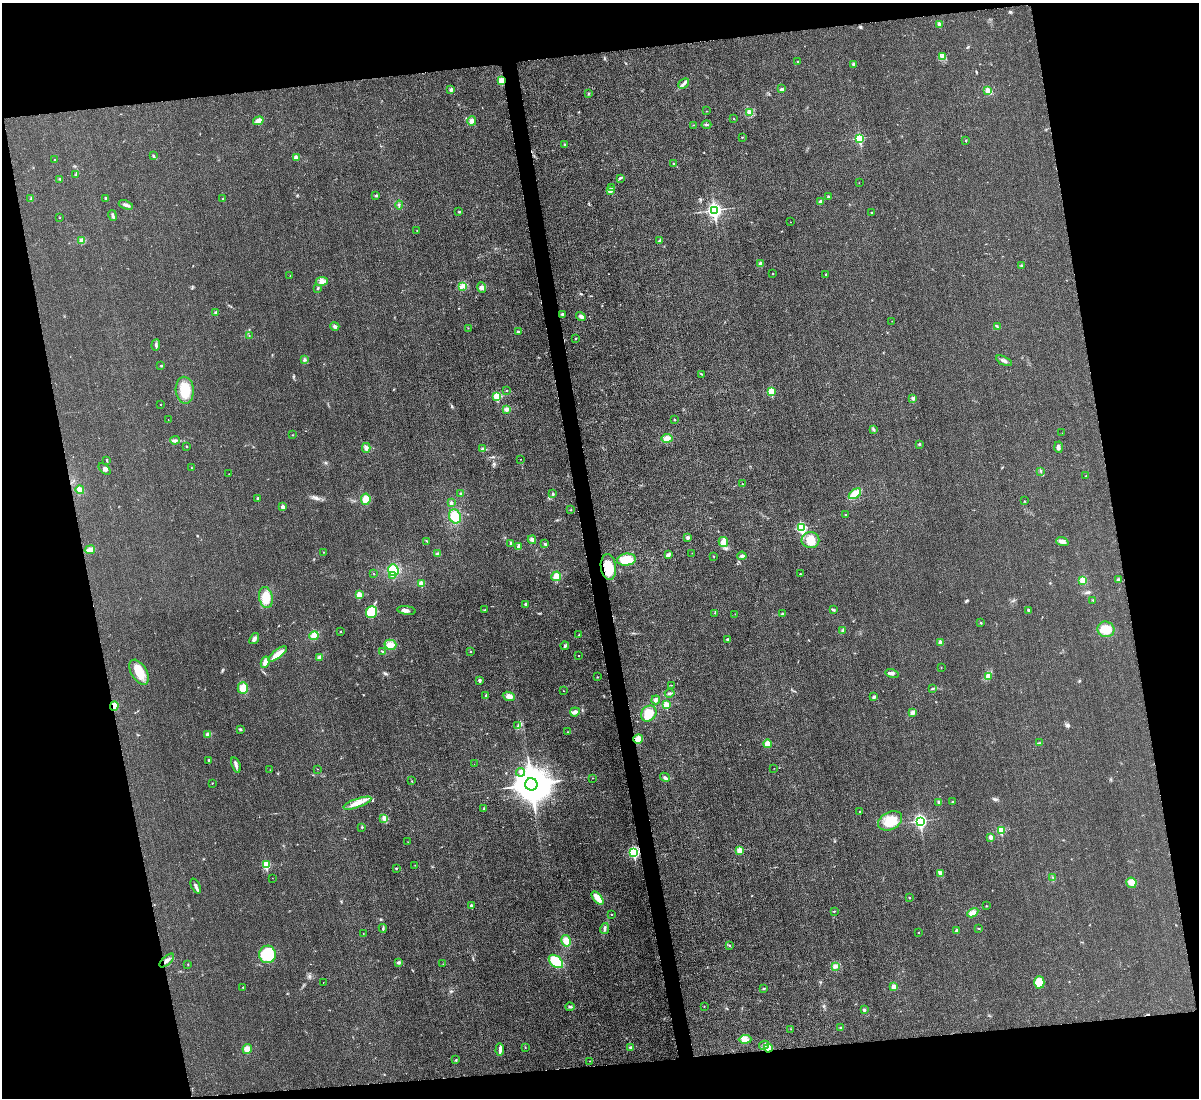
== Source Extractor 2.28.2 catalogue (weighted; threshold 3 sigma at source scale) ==
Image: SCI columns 16-4801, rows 255-4637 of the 4803 x 4779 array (HDU 1 of 3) = the unmasked area's bounding box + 8 px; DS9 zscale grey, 4 x 4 block average (1 PNG px = mean of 4 x 4 image px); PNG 1201 x 1100 px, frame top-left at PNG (2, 3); each listed source drawn as its Kron ellipse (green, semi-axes under 4 px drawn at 4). Shown black and unused: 23% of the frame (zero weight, under 3 of 4 exposures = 1% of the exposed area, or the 3 px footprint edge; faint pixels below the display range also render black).
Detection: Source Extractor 2.28.2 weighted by HDU 2 'WHT'. Background 0.0344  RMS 0.0066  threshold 0.0296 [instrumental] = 3 sigma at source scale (4.5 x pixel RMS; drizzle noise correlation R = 1.50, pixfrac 1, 0.05/0.05 arcsec/px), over >= 5 px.
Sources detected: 276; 2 cosmic-ray / hot-pixel residue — neither listed nor drawn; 2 coinciding with a brighter row at this scale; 3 inside a brighter listed object's ellipse — not listed separately; the other 269 listed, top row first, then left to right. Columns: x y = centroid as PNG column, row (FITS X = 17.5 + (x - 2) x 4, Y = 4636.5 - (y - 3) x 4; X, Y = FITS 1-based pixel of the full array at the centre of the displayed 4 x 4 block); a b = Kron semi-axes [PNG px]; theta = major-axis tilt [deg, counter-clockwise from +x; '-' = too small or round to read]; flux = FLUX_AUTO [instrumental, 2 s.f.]
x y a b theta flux
939 24 2 2 - 35
942 56 3 2 - 5.8
798 62 2 2 - 2.1
853 65 3 2 - 3
501 81 2 2 - 130
684 84 6 2 41 10
781 89 2 2 - 2.6
451 90 3 3 - 7.9
988 91 3 3 - 27
589 93 2 2 - 1.3
707 111 2 2 - 1.4
749 112 4 3 - 9.5
734 119 2 2 - 1.6
258 121 5 4 - 20
472 121 4 3 - 14
693 125 2 2 - 1.1
706 125 5 2 - 4.5
742 137 2 2 - 1.4
860 138 2 2 - 340
966 140 2 2 - 4.2
564 144 2 2 - 2.1
153 155 2 2 - 3.3
297 158 2 2 - 3.8
55 160 2 2 - 3
674 164 2 2 - 1.8
76 174 3 2 - 3.2
620 178 2 2 - 1.9
60 179 2 2 - 2.6
859 183 2 2 - 0.65
612 188 2 2 - 1.9
610 190 2 2 - 4.2
376 195 3 2 - 5.9
828 196 3 2 - 3.1
31 198 2 2 - 1.9
106 198 2 2 - 8
223 199 2 2 - 3.3
820 202 3 2 - 14
126 205 7 3 -20 11
399 205 4 2 - 4
715 210 3 3 - 1200
459 212 3 2 - 3.2
871 212 2 2 - 2.5
113 215 6 2 -79 6.7
60 218 2 2 - 1.1
790 222 2 2 - 1.1
417 230 2 2 - 1.4
660 240 3 2 - 6.5
82 241 3 3 - 20
761 264 2 2 - 39
1021 266 3 2 - 3
773 274 2 2 - 3.2
826 274 2 2 - 2.3
290 275 2 2 - 1.2
322 281 6 4 7 15
462 286 4 3 - 10
482 287 5 4 - 13
318 288 3 2 - 4.8
216 312 4 3 - 6.3
562 314 4 3 - 9.5
581 316 5 3 - 8.6
892 321 2 2 - 0.54
335 326 4 3 - 7.3
997 327 2 2 - 2.2
468 328 2 2 - 2.3
518 332 3 2 - 7.3
249 336 2 2 - 0.95
576 338 2 2 - 6.4
156 345 5 2 - 7.1
305 360 4 3 - 5.8
1004 361 8 3 -25 11
161 365 3 2 - 2.4
702 374 2 2 - 1
185 390 13 9 -87 87
507 391 2 2 - 1.4
772 392 2 2 - 140
497 396 2 2 - 230
913 398 3 3 - 5.4
160 405 2 2 - 1.1
506 409 3 3 - 12
168 420 2 2 - 0.79
675 420 2 2 - 4.2
873 429 3 2 - 3.4
1062 433 2 2 - 0.78
292 435 2 2 - 1.8
667 438 5 4 - 24
175 440 5 3 - 7.9
919 444 3 2 - 5.1
186 447 2 2 - 1.5
1058 447 5 3 - 10
366 448 5 3 - 8.3
483 448 2 2 - 2.3
520 459 2 2 - 0.78
107 460 3 2 - 2.7
191 468 2 2 - 1.5
104 469 7 3 -42 8.7
1041 471 3 2 - 2.4
229 474 2 2 - 1.5
1086 476 2 2 - 4.9
742 484 2 2 - 2.1
80 490 4 3 - 21
460 494 2 2 - 3.8
553 494 2 2 - 11
855 494 7 3 36 87
258 498 2 2 - 15
366 499 6 4 82 43
1024 501 2 2 - 2.2
451 503 3 2 - 7.2
283 507 2 2 - 33
571 510 2 2 - 1.6
845 514 2 2 - 1.7
455 516 7 6 - 56
802 528 3 2 - 400
688 538 3 3 - 6.8
532 540 4 4 - 7.8
810 540 9 8 - 65
427 541 2 2 - 2.1
723 542 5 4 - 25
1062 542 6 3 -20 13
511 543 3 2 - 4.9
545 544 3 3 - 5.3
519 547 4 2 - 14
90 550 5 3 - 40
323 552 2 2 - 1.3
692 553 2 2 - 1.1
438 554 3 2 - 11
668 555 4 2 - 15
714 556 2 2 - 1.7
742 556 5 2 - 7.2
626 560 9 6 8 110
608 567 13 7 -83 74
393 570 6 5 - 68
374 574 2 2 - 1.3
800 574 2 2 - 4.9
392 576 4 3 - 12
556 576 5 4 - 35
1118 579 2 2 - 2.7
1083 580 4 4 - 29
421 583 2 2 - 53
359 595 2 2 - 95
266 598 11 6 -79 67
1093 600 2 2 - 1.6
526 604 2 2 - 15
407 610 9 2 -8 10
485 610 3 2 - 2.5
833 610 4 2 - 4.9
1028 610 4 3 - 5.1
372 612 6 5 - 86
715 613 2 2 - 1.5
735 614 2 2 - 0.6
782 614 2 2 - 1.7
981 623 3 2 - 3.1
1106 629 8 7 - 60
843 630 3 2 - 4.9
341 631 2 2 - 1.8
579 635 2 2 - 2.6
314 636 5 4 - 33
254 639 6 4 53 11
728 639 3 2 - 4.5
940 642 3 3 - 13
390 645 6 5 - 20
565 646 4 3 - 5.9
382 651 2 2 - 2
471 652 2 2 - 2.2
278 654 11 3 38 44
579 655 2 2 - 2.7
319 657 3 3 - 8.3
265 662 6 4 63 22
941 667 2 2 - 1.6
139 672 14 7 -59 66
892 673 6 3 -14 9.9
988 676 4 3 - 9.3
597 677 2 2 - 1.9
479 680 2 2 - 19
671 685 2 2 - 1.5
243 688 6 5 - 37
933 689 2 2 - 2.5
563 691 2 2 - 1.1
670 693 5 2 - 6
486 696 4 2 - 4.5
509 696 6 4 -20 18
874 697 2 2 - 21
656 700 4 3 - 7.5
666 705 2 2 - 100
114 706 5 4 - 20
575 712 5 4 - 12
913 712 4 2 - 4
649 713 8 7 - 66
517 726 2 2 - 1.8
240 729 3 2 - 5.1
567 732 2 2 - 1.2
208 734 4 3 - 11
638 739 5 4 - 29
1039 743 2 2 - 2.7
767 744 4 4 - 22
208 760 2 2 - 3.3
474 764 2 2 - 0.51
236 765 8 3 -72 10
774 768 2 2 - 1
317 769 2 2 - 1.1
270 770 2 2 - 0.81
521 772 4 3 - 8.8
665 777 5 3 - 7.4
592 778 2 2 - 1.6
412 781 2 2 - 1.6
212 783 2 2 - 2.6
531 784 6 6 - 13000
939 802 3 2 - 5.6
953 802 2 2 - 3.8
357 803 15 4 20 34
484 808 3 2 - 2.3
860 812 2 2 - 4.1
384 818 4 3 - 15
890 821 13 8 27 71
920 821 3 2 - 790
362 827 2 2 - 9.1
1001 830 2 2 - 170
991 837 2 2 - 41
408 842 2 2 - 1.2
740 850 2 2 - 97
634 852 3 2 - 540
266 865 2 2 - 210
415 865 2 2 - 0.94
396 868 3 2 - 3.1
941 874 4 3 - 8.2
1053 877 2 2 - 1.9
272 878 2 2 - 0.63
1131 883 5 5 - 19
196 886 8 2 -65 12
597 898 8 3 -50 56
909 898 2 2 - 1.5
471 906 2 2 - 28
986 906 2 2 - 2
834 911 2 2 - 4.1
973 913 6 4 30 23
611 915 2 2 - 3.9
383 928 4 2 - 5.1
979 928 2 2 - 1.8
605 929 5 2 - 7.9
957 930 2 2 - 22
363 933 2 2 - 0.73
918 933 2 2 - 2
566 941 6 5 - 34
729 945 3 2 - 2.7
267 954 8 8 - 190
167 961 9 2 42 14
556 961 8 5 -40 100
398 962 4 3 - 6.5
443 964 2 2 - 1
188 965 2 2 - 1.6
835 967 3 3 - 6.7
323 982 2 2 - 1.1
1039 982 6 5 - 52
243 987 2 2 - 2.1
894 987 2 2 - 51
764 989 2 2 - 2.8
704 1006 2 2 - 1.3
570 1007 4 2 - 6.5
864 1010 3 3 - 4.5
840 1028 3 2 - 2.2
791 1029 2 2 - 1.1
745 1039 6 2 2 9.4
764 1045 5 3 - 10
630 1047 3 3 - 5.4
525 1048 2 2 - 1.2
768 1048 4 4 - 27
247 1049 5 4 - 24
500 1050 6 2 85 17
456 1060 2 2 - 3.5
590 1061 2 2 - 1.9
Overlapping masked pixels (flux is a lower limit): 3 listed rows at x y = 501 81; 114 706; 768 1048
Diffuse or blended objects may show on this block-average render without a row.